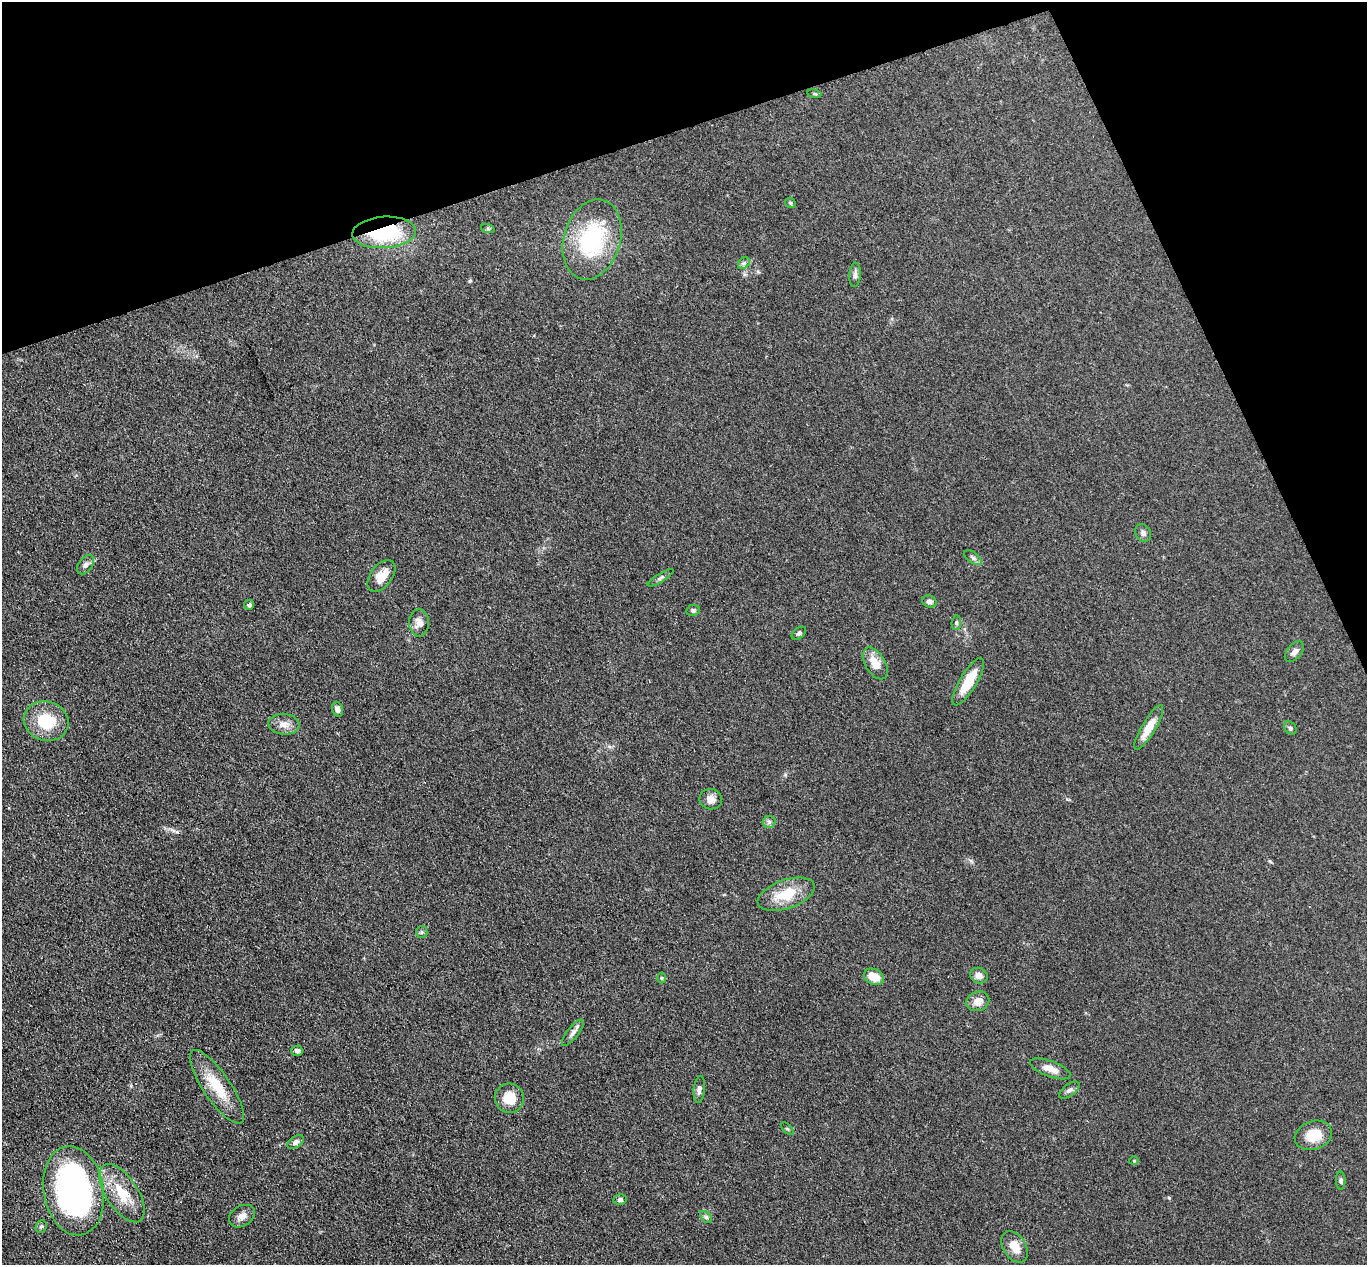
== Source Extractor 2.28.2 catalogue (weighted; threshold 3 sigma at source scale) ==
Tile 3 of 4 x 4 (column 3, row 1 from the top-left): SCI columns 2785-4149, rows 3962-5224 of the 5571 x 5525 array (HDU 1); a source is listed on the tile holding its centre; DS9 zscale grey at full resolution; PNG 1369 x 1267 px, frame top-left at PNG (2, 2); each listed source drawn as its Kron ellipse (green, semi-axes under 4 px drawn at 4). Shown black and unused: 17% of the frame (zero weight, under 3 of 4 exposures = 5% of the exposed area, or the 3 px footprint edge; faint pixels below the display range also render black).
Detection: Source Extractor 2.28.2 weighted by HDU 2 'WHT'; one run over the whole footprint, this tile lists its part. Background 0.0885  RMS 0.0071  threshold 0.0318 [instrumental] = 3 sigma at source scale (4.5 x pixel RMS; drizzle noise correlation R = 1.50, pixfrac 1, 0.05/0.05 arcsec/px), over >= 5 px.
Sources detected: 53; all 53 listed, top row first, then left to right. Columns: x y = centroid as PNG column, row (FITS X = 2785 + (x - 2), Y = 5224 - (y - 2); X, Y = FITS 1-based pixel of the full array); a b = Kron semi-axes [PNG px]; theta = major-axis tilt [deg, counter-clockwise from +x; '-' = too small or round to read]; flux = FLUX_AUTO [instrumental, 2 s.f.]
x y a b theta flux
814 94 7 3 -9 0.82
790 203 5 5 - 0.86
488 229 7 4 -19 1.1
384 232 32 15 4 57
592 240 41 28 73 64
744 263 7 5 44 1.5
855 275 12 5 86 2.4
1143 533 9 7 -61 2.2
973 558 10 5 -36 1.8
86 565 11 6 52 2.7
381 576 18 10 53 9.6
660 578 15 4 31 1.8
929 601 7 6 - 2.5
249 605 5 5 - 1.4
693 610 7 5 14 1.5
419 623 13 10 -90 4.7
956 623 7 4 84 1.3
799 633 8 5 39 1.6
1294 652 12 7 48 2.9
875 663 17 10 -59 9.4
968 682 27 8 59 18
337 709 7 5 -71 2.6
46 721 23 19 -18 26
284 724 15 10 -5 5.7
1149 727 25 7 59 10
1290 728 7 5 -54 1.6
711 799 11 10 - 4.9
769 822 6 6 - 1.5
786 894 30 14 19 21
422 932 6 5 - 1.2
979 975 9 7 -23 3.8
874 977 10 7 -25 9.5
662 978 5 3 - 0.73
978 1001 12 9 21 5.7
573 1033 16 5 52 3.1
297 1051 6 5 - 2.6
1050 1069 21 8 -20 7
217 1087 43 13 -56 22
699 1089 13 5 84 2.9
1069 1090 12 6 37 2.4
509 1098 15 14 - 12
787 1129 8 3 -45 0.8
1313 1135 19 14 18 15
296 1142 9 5 32 2.5
1134 1161 5 3 - 0.58
1341 1181 9 4 -89 1.5
74 1191 45 30 -80 220
122 1193 33 16 -57 21
620 1200 6 5 - 1.8
242 1216 14 10 32 4.5
706 1217 7 4 -45 1.3
41 1226 6 5 - 1.4
1015 1247 17 11 -56 8.9
Overlapping masked pixels (flux is a lower limit): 1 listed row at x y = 384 232